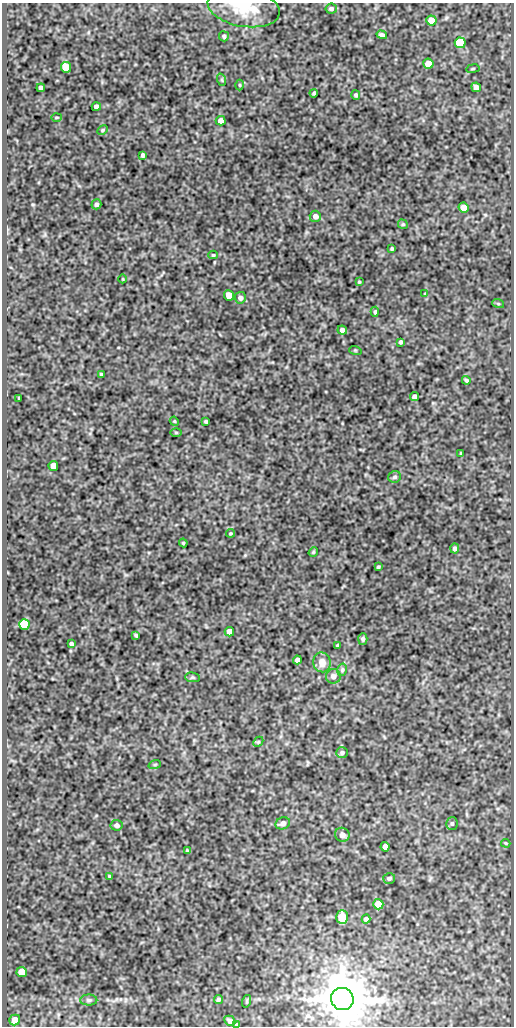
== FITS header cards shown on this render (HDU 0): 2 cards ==
NAXIS1  =                  512
NAXIS2  =                 1024

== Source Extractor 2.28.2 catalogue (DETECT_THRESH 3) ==
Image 512 x 1024 px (HDU 0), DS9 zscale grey, 1 PNG px = 1 image px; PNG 516 x 1028 px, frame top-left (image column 1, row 1024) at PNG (2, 3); each listed source drawn as its Kron ellipse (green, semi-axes under 4 px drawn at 4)
Background 94.3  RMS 0.52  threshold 1.57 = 3 sigma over >= 5 px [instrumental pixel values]
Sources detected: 85; all 85 listed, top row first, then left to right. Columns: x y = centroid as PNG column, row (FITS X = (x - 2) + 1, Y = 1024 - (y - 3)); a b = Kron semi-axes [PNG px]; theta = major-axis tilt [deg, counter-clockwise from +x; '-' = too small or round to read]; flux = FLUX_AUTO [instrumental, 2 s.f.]
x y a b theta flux
244 8 36 19 -10 1200
331 9 6 5 - 86
431 21 5 5 - 780
382 35 5 4 - 93
224 36 5 5 - 69
460 43 5 5 - 3000
428 64 5 5 - 650
66 67 5 5 - 1600
473 69 7 3 9 37
222 80 6 4 -72 42
240 85 5 3 - 35
476 87 5 4 - 210
41 88 4 4 - 100
314 93 4 3 - 60
356 95 5 4 - 53
96 107 4 4 - 190
57 117 5 3 - 32
221 121 5 4 - 330
103 130 5 4 - 43
143 155 4 3 - 75
96 204 5 5 - 90
463 208 5 5 - 430
315 216 5 5 - 200
403 224 5 4 - 44
392 249 3 3 - 49
213 255 4 4 - 41
123 279 4 3 - 27
359 282 3 3 - 34
425 294 4 2 - 26
229 295 5 5 - 780
240 298 6 5 - 120
498 303 6 4 -20 38
375 312 5 4 - 61
342 330 5 4 - 140
400 342 4 4 - 74
355 350 6 4 -18 36
101 374 3 3 - 44
466 380 4 3 - 66
414 397 4 4 - 160
19 398 3 3 - 37
174 421 5 3 - 33
206 421 3 3 - 52
176 432 6 4 -1 36
461 453 3 2 - 42
53 466 5 5 - 470
395 477 6 5 - 72
231 533 4 3 - 38
183 543 4 4 - 37
455 549 5 4 - 96
313 552 5 4 - 42
378 567 3 3 - 46
24 624 5 5 - 3000
229 632 5 4 - 350
136 635 4 3 - 54
363 639 6 4 89 79
71 644 4 4 - 110
338 645 3 3 - 59
297 660 4 4 - 170
322 662 10 8 -78 310
342 670 6 5 - 61
333 676 7 7 - 150
192 677 7 5 -6 55
258 742 6 4 44 46
342 752 6 5 - 69
155 764 6 4 19 45
283 823 7 6 - 170
452 823 6 5 - 66
117 825 6 5 - 110
342 835 7 7 - 160
506 843 5 3 - 37
385 847 5 4 - 290
187 851 3 3 - 41
109 876 3 3 - 39
389 878 6 5 - 73
378 904 5 5 - 670
342 917 7 6 - 720
366 919 4 4 - 170
22 972 5 5 - 900
218 999 5 4 - 71
342 999 11 11 - 140000
89 1000 8 5 -1 80
247 1001 6 4 72 39
15 1020 5 5 - 480
230 1021 6 5 - 120
237 1025 4 3 - 84
At the frame edge (FLAGS 8, measured only in part): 3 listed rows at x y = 244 8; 342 999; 237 1025